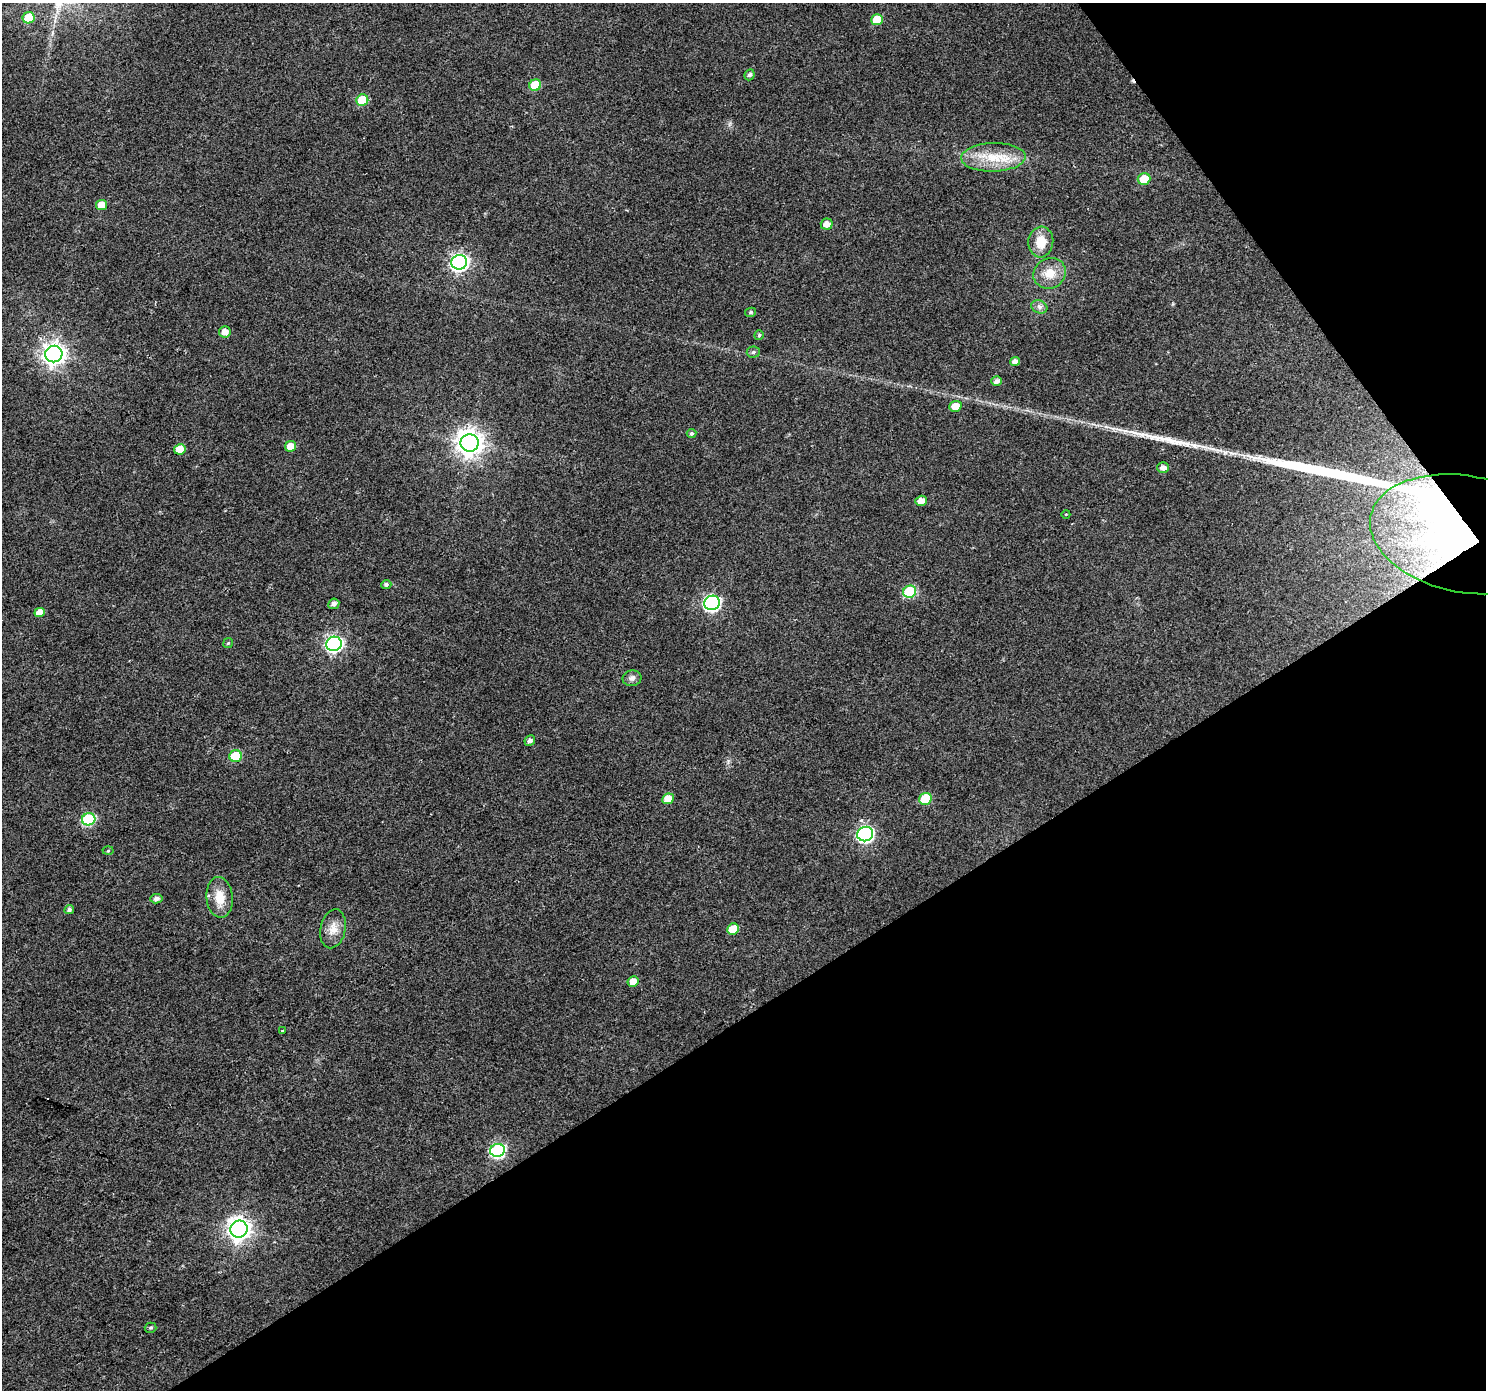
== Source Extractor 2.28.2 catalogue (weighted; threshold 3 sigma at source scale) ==
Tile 12 of 4 x 4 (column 4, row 3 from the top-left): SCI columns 4457-5940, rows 1578-2965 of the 5940 x 5867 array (HDU 1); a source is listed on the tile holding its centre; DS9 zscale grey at full resolution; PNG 1488 x 1392 px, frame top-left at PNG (2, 3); each listed source drawn as its Kron ellipse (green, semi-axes under 4 px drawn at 4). Shown black and unused: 33% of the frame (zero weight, under 2 of 3 exposures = <1% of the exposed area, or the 3 px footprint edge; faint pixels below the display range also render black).
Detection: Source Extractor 2.28.2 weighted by HDU 2 'WHT'; one run over the whole footprint, this tile lists its part. Background 0.0719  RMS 0.0077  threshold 0.0346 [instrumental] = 3 sigma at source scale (4.5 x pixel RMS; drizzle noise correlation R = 1.50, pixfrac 1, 0.0396/0.0396 arcsec/px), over >= 5 px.
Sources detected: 58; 1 inside a brighter object's white glare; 1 cosmic-ray / hot-pixel residue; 2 long thin detections or spike segments (spike, bleed or trail) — neither listed nor drawn; the other 54 listed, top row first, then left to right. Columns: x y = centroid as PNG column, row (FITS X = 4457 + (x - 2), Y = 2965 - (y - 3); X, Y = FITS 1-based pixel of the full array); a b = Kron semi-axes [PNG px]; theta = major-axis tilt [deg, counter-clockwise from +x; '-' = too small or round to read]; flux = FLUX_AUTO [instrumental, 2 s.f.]
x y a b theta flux
29 18 6 5 - 20
877 20 6 5 - 16
750 75 5 5 - 2.3
535 85 6 5 - 24
362 100 6 5 - 27
993 157 32 14 2 24
1144 179 6 5 - 16
102 205 5 5 - 8.7
827 224 6 5 - 5.8
1041 242 15 12 85 14
459 262 8 7 - 270
1050 273 16 15 - 13
1039 307 8 6 -22 2.8
751 312 5 4 - 1.3
225 332 6 5 - 6.2
759 335 5 4 - 1.4
753 352 6 5 - 1.7
54 354 8 8 - 510
1015 361 5 4 - 3.8
996 381 5 5 - 3.4
955 406 6 5 - 9.5
691 433 5 4 - 1.4
470 443 9 8 - 810
290 446 5 5 - 9.4
180 449 5 5 - 12
1163 468 5 5 - 4.1
921 501 6 5 - 6.7
1066 514 4 3 - 0.55
1465 534 96 58 -11 280
386 584 5 4 - 1.8
910 592 6 6 - 51
712 603 8 7 - 190
334 604 6 5 - 3.2
40 612 5 4 - 6.8
228 643 5 4 - 0.99
334 644 8 7 - 200
632 678 9 8 - 3.1
530 740 5 5 - 2.7
236 756 6 5 - 29
668 799 6 5 - 9.7
925 799 6 6 - 28
89 819 7 6 - 72
865 834 8 7 - 170
108 851 5 3 - 0.76
220 897 20 13 -85 14
156 899 6 5 - 2.9
69 909 5 4 - 1.9
333 929 20 12 78 9.5
733 929 6 5 - 16
633 981 6 5 - 6.7
282 1031 3 3 - 5.2
498 1150 7 6 - 120
239 1229 8 8 - 560
151 1328 6 5 - 1.3
Overlapping masked pixels (flux is a lower limit): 1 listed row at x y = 1465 534